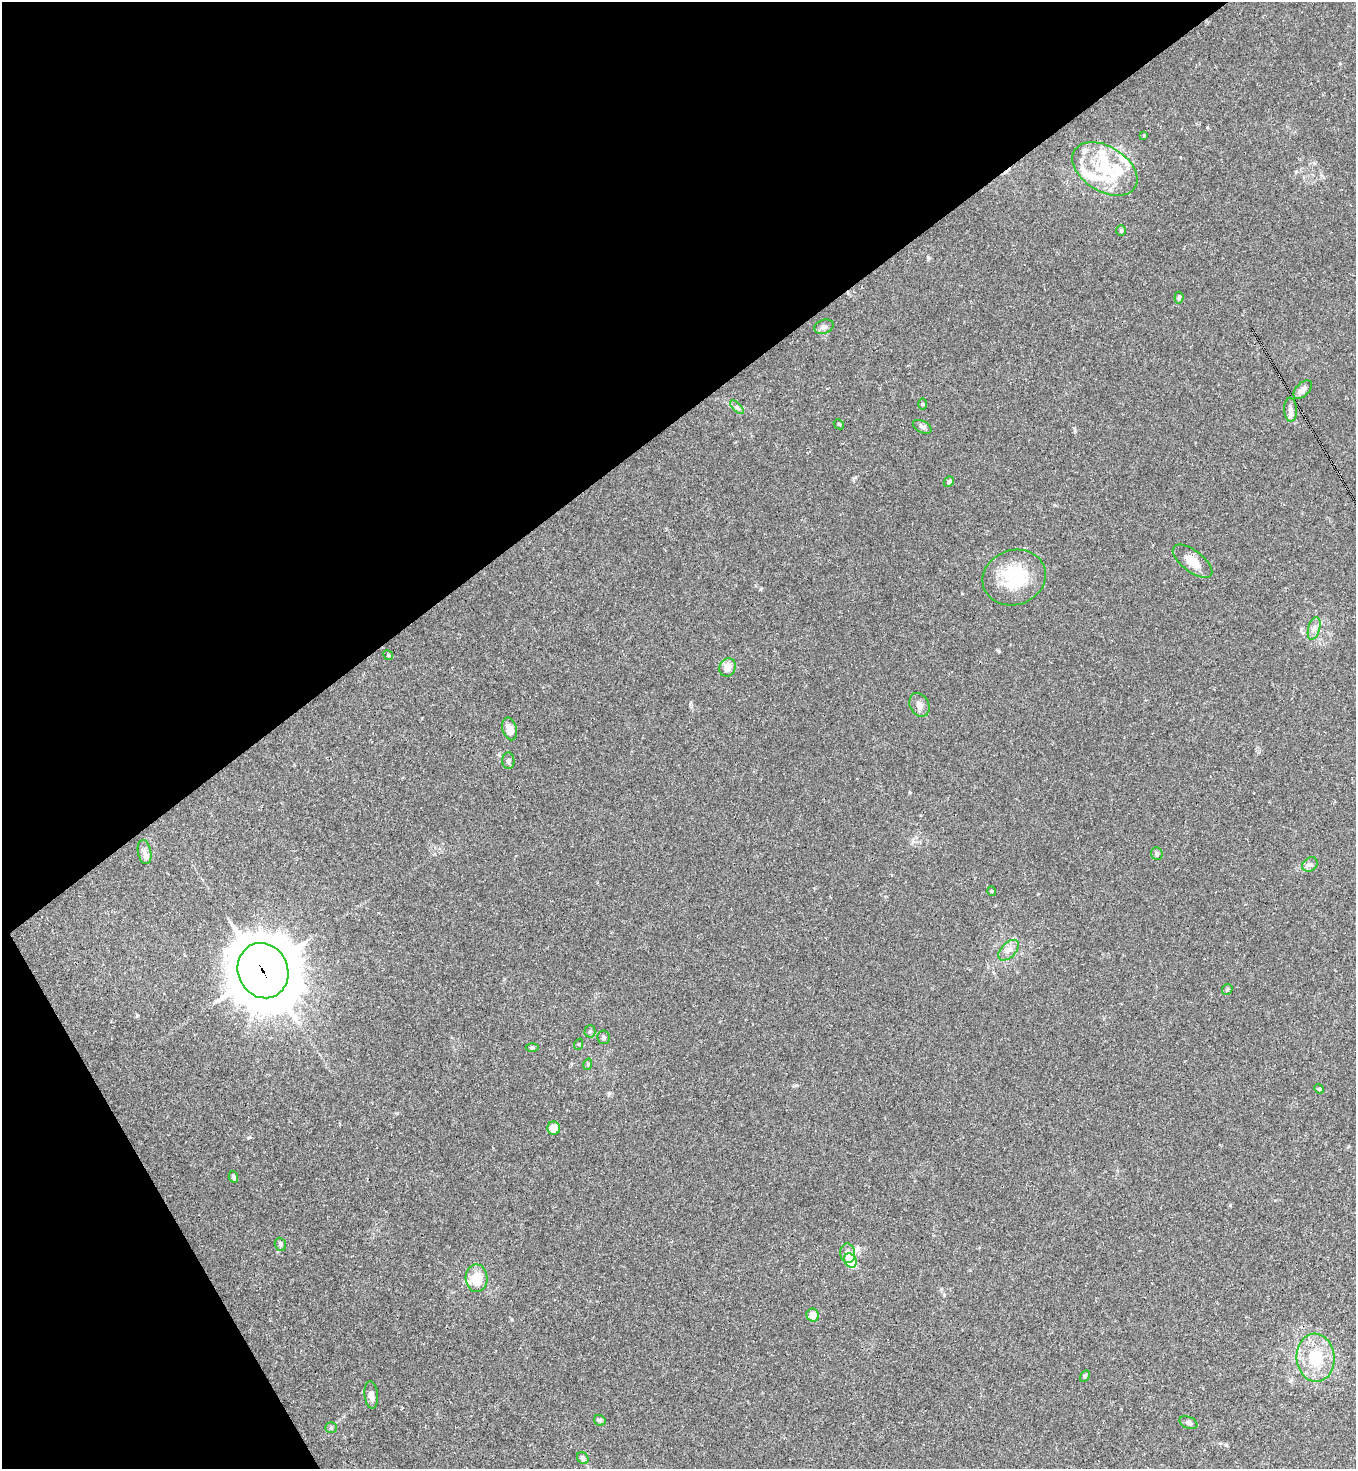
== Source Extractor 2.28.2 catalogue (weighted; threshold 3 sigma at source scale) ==
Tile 5 of 4 x 4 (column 1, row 2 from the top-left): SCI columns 295-1648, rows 2937-4403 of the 5867 x 5873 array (HDU 1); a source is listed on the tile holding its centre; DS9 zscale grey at full resolution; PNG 1358 x 1471 px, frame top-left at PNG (2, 2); each listed source drawn as its Kron ellipse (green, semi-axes under 4 px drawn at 4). Shown black and unused: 33% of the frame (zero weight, under 3 of 4 exposures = <1% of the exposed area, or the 3 px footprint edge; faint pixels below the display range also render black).
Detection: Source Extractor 2.28.2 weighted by HDU 2 'WHT'; one run over the whole footprint, this tile lists its part. Background 0.029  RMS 0.003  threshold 0.0133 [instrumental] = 3 sigma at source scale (4.5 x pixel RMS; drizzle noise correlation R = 1.50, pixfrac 1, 0.05/0.05 arcsec/px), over >= 5 px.
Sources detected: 60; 2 inside a brighter object's white glare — neither listed nor drawn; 11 inside a brighter listed object's ellipse — not listed separately; the other 47 listed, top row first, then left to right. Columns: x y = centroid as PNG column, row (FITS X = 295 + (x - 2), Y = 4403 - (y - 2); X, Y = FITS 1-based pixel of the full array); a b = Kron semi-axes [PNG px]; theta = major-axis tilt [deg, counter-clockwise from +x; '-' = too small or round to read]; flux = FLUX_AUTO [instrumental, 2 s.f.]
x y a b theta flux
1144 136 3 3 - 0.28
1105 169 36 22 -32 15
1121 231 5 4 - 0.38
1179 298 6 4 83 0.61
824 327 10 7 18 0.99
1303 390 11 6 45 1.8
922 404 5 3 - 0.3
737 407 9 3 -45 0.57
1290 410 12 6 -88 1.4
839 424 6 4 -47 0.36
922 427 10 6 -26 0.87
949 482 6 4 44 0.69
1192 561 23 10 -38 4.3
1014 578 32 27 18 15
1314 628 12 6 75 1.4
388 655 5 4 - 0.34
728 667 9 8 - 2.3
919 705 12 9 -63 1.7
509 729 11 7 -74 2.8
508 761 8 6 -89 0.88
144 852 12 6 -78 1.2
1157 854 6 6 - 0.66
1310 864 8 6 39 0.94
992 891 4 4 - 0.38
1009 950 12 7 45 1.8
263 971 28 25 -67 1700
1227 989 6 5 - 0.38
590 1031 6 5 - 0.58
603 1037 7 6 - 0.79
579 1044 6 3 72 0.26
532 1048 6 4 0 0.46
588 1064 6 3 73 0.34
1319 1089 5 4 - 0.34
554 1128 6 6 - 4
233 1177 6 4 -74 0.62
280 1244 7 5 -70 0.62
848 1253 10 7 -83 1.7
850 1260 7 6 - 10
477 1278 14 11 -88 6
813 1315 6 6 - 2.8
1315 1358 24 19 -86 12
1085 1376 6 4 60 0.38
371 1395 14 6 -84 1.7
600 1420 6 5 - 0.6
1188 1423 9 5 -22 0.91
331 1428 6 5 - 0.44
583 1458 6 5 - 1.1
Overlapping masked pixels (flux is a lower limit): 1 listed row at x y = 263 971
Unlisted compact peaks at least as high as the median listed source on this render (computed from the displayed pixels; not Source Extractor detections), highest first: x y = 1226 1445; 999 651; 928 257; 249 1137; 609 1093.